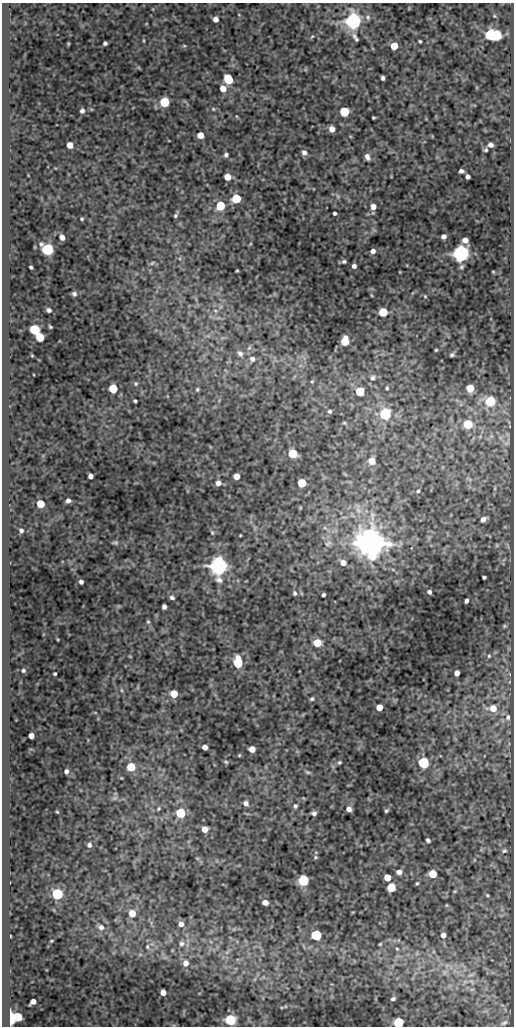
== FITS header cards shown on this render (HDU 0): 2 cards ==
NAXIS1  =                  512
NAXIS2  =                 1024

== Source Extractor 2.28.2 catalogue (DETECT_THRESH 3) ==
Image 512 x 1024 px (HDU 0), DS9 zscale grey, 1 PNG px = 1 image px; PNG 516 x 1028 px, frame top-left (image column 1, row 1024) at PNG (2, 3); no overlay
Background 50.7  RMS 0.55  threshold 1.66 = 3 sigma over >= 5 px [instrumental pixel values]
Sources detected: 181; all 181 listed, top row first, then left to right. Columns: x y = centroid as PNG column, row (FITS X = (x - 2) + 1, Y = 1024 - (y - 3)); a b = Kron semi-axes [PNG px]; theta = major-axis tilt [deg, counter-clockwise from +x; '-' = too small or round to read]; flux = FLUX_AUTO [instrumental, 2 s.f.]
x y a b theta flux
368 17 7 5 -52 85
216 19 5 5 - 190
353 21 6 6 - 22000
490 35 6 5 - 4400
496 35 6 5 - 3400
312 36 5 4 - 41
356 39 6 5 - 72
143 40 5 3 - 34
420 41 3 3 - 45
105 43 4 4 - 89
68 44 5 3 - 35
184 46 5 3 - 39
394 46 5 5 - 660
383 78 4 3 - 90
228 79 7 5 -60 2000
223 89 6 5 - 410
164 102 6 5 - 2200
213 109 5 4 - 42
82 111 5 4 - 110
344 112 5 5 - 2400
373 118 3 3 - 42
332 129 5 5 - 260
200 135 5 5 - 440
70 145 5 5 - 330
490 145 5 5 - 140
485 150 5 4 - 62
304 152 6 6 - 140
226 155 5 4 - 84
367 157 7 5 -65 170
461 171 5 4 - 100
467 176 4 4 - 130
227 177 5 5 - 460
236 199 5 5 - 2000
220 206 6 5 - 1900
373 206 5 5 - 280
334 213 3 3 - 75
175 216 6 5 - 62
82 219 3 3 - 45
444 236 5 4 - 150
62 237 5 4 - 210
465 240 6 5 - 260
48 249 6 6 - 5900
373 251 5 5 - 170
461 253 6 6 - 26000
344 261 5 4 - 63
152 263 7 3 36 56
354 266 4 4 - 130
31 267 3 3 - 55
461 267 7 5 34 73
237 271 3 2 - 33
493 272 3 3 - 32
74 294 5 5 - 93
371 295 5 3 - 31
425 296 5 4 - 40
49 310 5 4 - 99
215 310 6 3 -19 49
383 312 5 5 - 1400
50 327 4 3 - 46
35 330 6 5 - 3200
40 337 6 5 - 1300
345 341 6 5 - 1200
436 350 3 3 - 38
240 353 9 7 -53 160
32 355 3 3 - 31
452 355 4 4 - 73
252 359 8 7 - 170
372 378 7 6 - 100
312 381 5 4 - 40
136 384 6 4 89 52
387 388 4 3 - 51
470 388 5 5 - 780
113 389 5 5 - 1800
197 389 5 4 - 54
360 391 5 5 - 1600
135 401 4 3 - 57
490 401 6 6 - 2800
330 411 6 5 - 78
385 414 6 6 - 5700
344 423 6 4 -20 52
468 424 6 5 - 1800
293 453 5 5 - 1700
372 461 6 6 - 410
90 476 4 4 - 160
236 476 5 5 - 320
218 483 6 5 - 170
302 483 5 5 - 1300
418 491 4 4 - 50
68 501 4 4 - 120
40 504 5 5 - 1200
300 508 6 3 72 35
483 519 5 4 - 170
325 528 6 4 -18 72
21 530 4 4 - 83
212 533 6 4 -70 50
240 535 3 2 - 30
115 542 8 5 -1 69
328 543 12 8 34 200
372 543 8 8 - 87000
497 545 5 5 - 50
343 563 6 6 - 300
218 566 7 6 - 34000
484 577 4 3 - 62
81 582 4 4 - 100
429 592 4 4 - 82
295 593 6 5 - 77
324 595 4 3 - 71
172 598 6 4 -23 90
466 601 4 3 - 93
164 606 5 4 - 130
148 622 5 4 - 52
504 626 5 4 - 42
317 643 5 5 - 840
489 656 5 4 - 40
238 663 7 5 -85 2900
23 670 5 5 - 72
457 673 5 4 - 190
55 674 3 3 - 56
121 690 6 4 -71 49
174 694 5 5 - 800
312 699 5 4 - 68
379 707 5 5 - 590
493 708 8 7 - 460
508 717 7 5 84 95
31 736 5 5 - 260
205 747 5 4 - 220
252 749 5 5 - 380
239 755 4 3 - 34
226 762 5 4 - 46
339 762 5 4 - 54
423 763 6 5 - 4700
131 767 5 5 - 1900
66 771 4 4 - 110
308 772 7 5 -26 67
115 798 8 6 20 84
246 803 7 6 - 150
295 806 7 5 -87 80
158 808 6 4 57 55
349 809 5 5 - 180
386 811 4 3 - 52
57 812 3 2 - 35
180 813 5 5 - 2900
314 813 5 4 - 100
205 829 5 5 - 380
428 840 4 4 - 86
89 845 5 5 - 110
504 851 7 6 - 71
315 857 5 4 - 51
197 858 6 4 -19 42
399 872 5 5 - 170
433 874 5 5 - 1200
387 877 5 5 - 710
303 880 6 5 - 4800
417 883 5 4 - 46
391 887 5 5 - 1800
455 891 6 4 71 44
57 894 6 5 - 4300
487 895 5 4 - 43
265 902 5 4 - 270
446 905 5 3 - 32
132 913 6 6 - 490
181 924 6 6 - 190
101 927 8 7 - 160
316 935 5 5 - 3800
443 935 5 5 - 160
10 936 3 2 - 29
51 941 4 3 - 36
181 943 8 7 - 150
380 944 4 3 - 38
147 947 7 5 -89 84
397 949 4 4 - 43
227 952 8 4 37 91
140 954 6 4 0 62
185 963 7 7 - 260
163 992 5 4 - 280
393 999 4 3 - 69
33 1002 6 4 37 210
18 1017 6 5 - 1400
11 1018 6 4 90 7700
230 1020 6 5 - 4400
398 1023 5 5 - 3200
504 1023 8 3 19 43
At the frame edge (FLAGS 8, measured only in part): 1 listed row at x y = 398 1023

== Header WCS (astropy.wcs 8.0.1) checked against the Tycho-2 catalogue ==
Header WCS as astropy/WCSLIB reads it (CRVAL/CRPIX/CD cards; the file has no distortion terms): RA---SIN/DEC--SIN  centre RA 05:36:46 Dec -05:28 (84.19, -5.47 deg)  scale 1 arcsec/px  FOV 8.5' x 17.1'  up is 0 deg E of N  parity normal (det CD < 0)
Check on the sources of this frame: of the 60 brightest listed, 4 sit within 1.5 arcsec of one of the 5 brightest Tycho-2 stars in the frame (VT <= 11.43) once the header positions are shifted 0.34 arcsec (0.01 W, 0.34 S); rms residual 0.32 arcsec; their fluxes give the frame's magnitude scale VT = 22.39 - 2.5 log10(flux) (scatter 0.39 mag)
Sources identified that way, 4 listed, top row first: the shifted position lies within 1.5 arcsec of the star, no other Tycho-2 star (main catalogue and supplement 1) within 3.0 arcsec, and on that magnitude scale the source's flux lands within +1.5 / -3 mag of the star's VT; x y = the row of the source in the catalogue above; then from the Tycho-2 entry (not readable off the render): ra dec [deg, ICRS J2000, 3 dp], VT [Tycho-2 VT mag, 2 dp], TYC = Tycho-2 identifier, HIP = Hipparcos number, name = IAU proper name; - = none
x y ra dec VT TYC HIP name
353 21 84.164 -5.331 10.83 4774-799-1 - -
461 253 84.134 -5.396 11.43 4774-904-1 - -
372 543 84.159 -5.476 10.77 4774-873-1 - -
218 566 84.202 -5.483 10.98 4774-806-1 - -